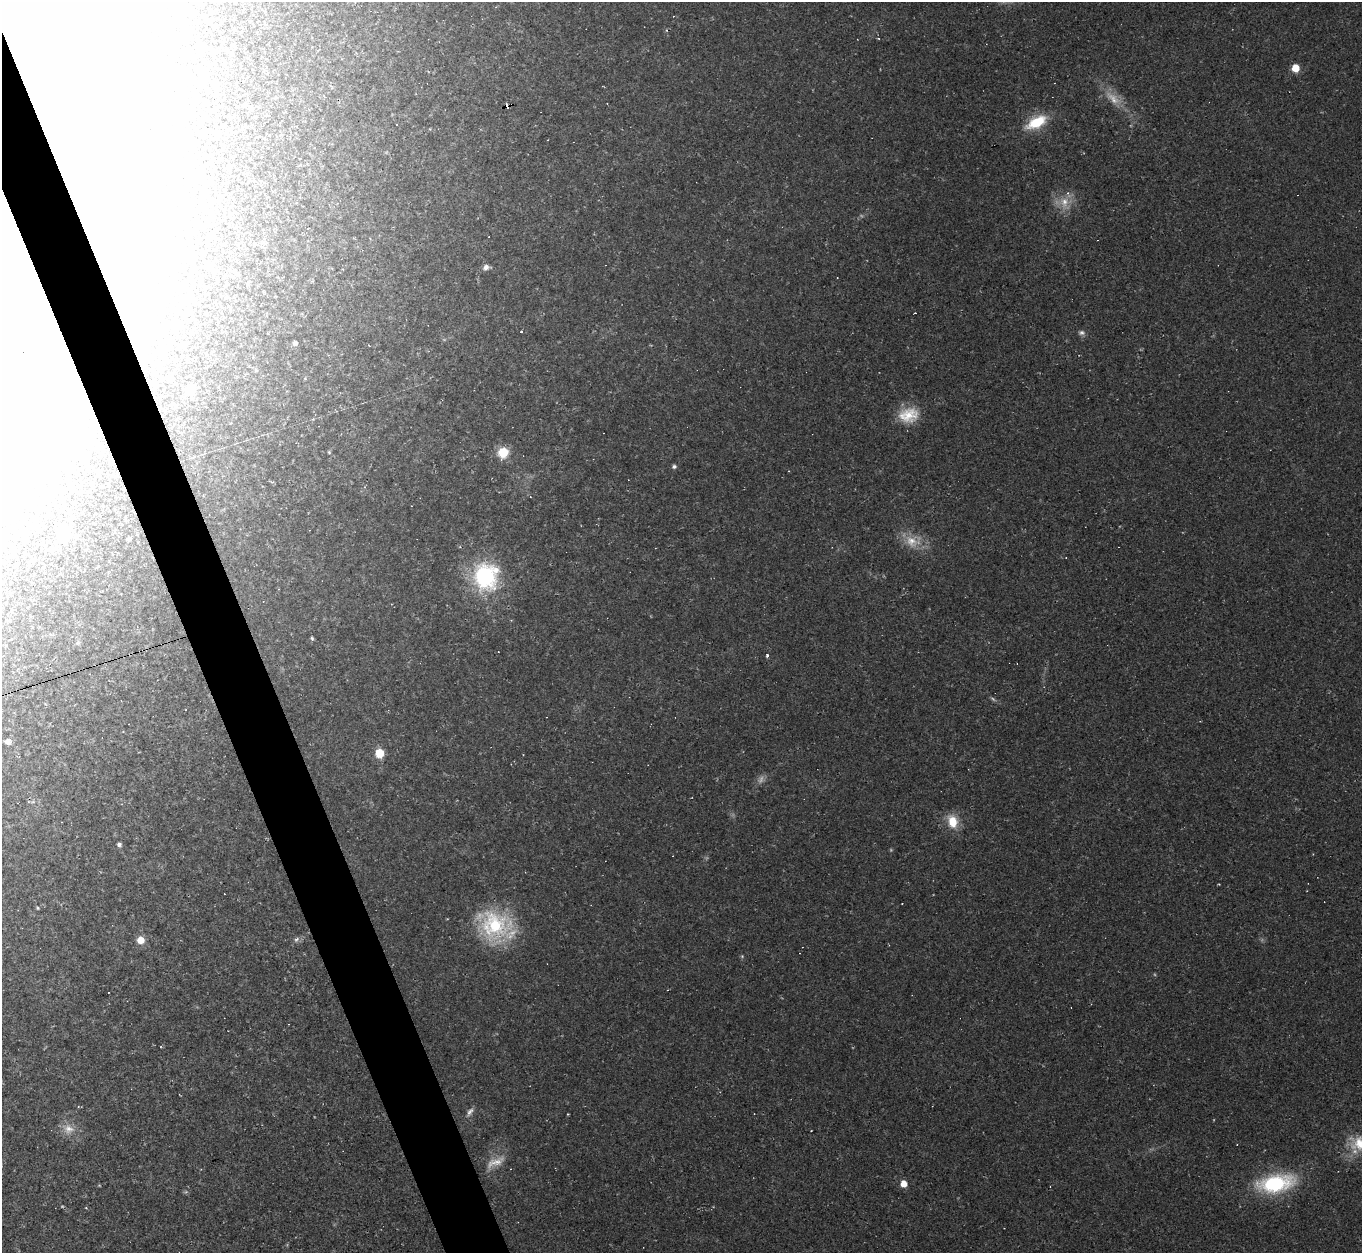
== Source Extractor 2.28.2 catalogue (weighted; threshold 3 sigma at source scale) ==
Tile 11 of 4 x 4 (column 3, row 3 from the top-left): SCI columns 2719-4078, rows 1524-2774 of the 5437 x 5422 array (HDU 1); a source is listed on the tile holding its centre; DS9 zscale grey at full resolution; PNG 1364 x 1255 px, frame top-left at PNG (2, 2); no overlay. Shown black and unused: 4% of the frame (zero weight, under 2 of 3 exposures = <1% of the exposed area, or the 3 px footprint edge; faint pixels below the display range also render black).
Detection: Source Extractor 2.28.2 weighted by HDU 2 'WHT'; one run over the whole footprint, this tile lists its part. Background 0.052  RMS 0.007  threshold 0.0317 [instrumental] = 3 sigma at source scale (4.5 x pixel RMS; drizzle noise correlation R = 1.50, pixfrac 1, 0.05/0.05 arcsec/px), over >= 5 px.
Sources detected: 63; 5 too faint to see at this stretch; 7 inside a brighter object's white glare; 8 cosmic-ray / hot-pixel residue — not listed; the other 43 listed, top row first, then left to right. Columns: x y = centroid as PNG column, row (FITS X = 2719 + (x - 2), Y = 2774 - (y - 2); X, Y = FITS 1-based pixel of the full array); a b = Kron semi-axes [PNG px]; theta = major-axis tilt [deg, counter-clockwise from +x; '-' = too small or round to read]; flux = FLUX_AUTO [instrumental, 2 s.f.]
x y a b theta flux
1295 68 6 6 - 12
1113 98 28 12 -42 14
506 106 4 3 - 160
250 108 5 5 - 2.5
1036 122 26 13 28 26
397 124 3 2 - 0.72
103 166 10 9 - 4.5
1064 202 18 14 -86 13
486 267 8 6 16 3.4
837 278 3 2 - 0.45
915 313 3 2 - 1.6
521 331 3 2 - 0.86
1082 333 9 6 -1 2.3
295 343 4 4 - 2
190 389 7 6 - 19
909 415 25 18 7 19
329 452 4 4 - 0.71
503 453 9 9 - 19
674 466 5 4 - 1.7
63 534 15 11 -65 21
129 539 5 4 - 1.8
913 541 25 17 -5 16
486 576 35 31 -88 69
312 638 4 4 - 1.2
767 656 4 3 - 1.7
186 710 3 2 - 0.54
7 741 6 6 - 3.5
379 753 7 7 - 17
953 821 16 11 -75 15
119 844 5 4 - 2.3
37 908 5 4 - 0.87
495 925 42 37 -24 67
296 939 10 5 40 2.3
141 940 7 7 - 8.9
742 956 5 5 - 0.9
78 1107 5 3 - 0.8
470 1112 14 6 56 3.5
68 1129 18 14 -22 9.7
1359 1143 26 21 -12 22
495 1162 29 11 24 10
1275 1183 38 17 11 73
904 1184 6 5 - 8.9
86 1208 4 3 - 0.61
Overlapping masked pixels (flux is a lower limit): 1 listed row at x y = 506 106
Isophote crosses this tile's border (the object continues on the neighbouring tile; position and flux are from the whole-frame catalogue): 1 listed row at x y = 1359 1143